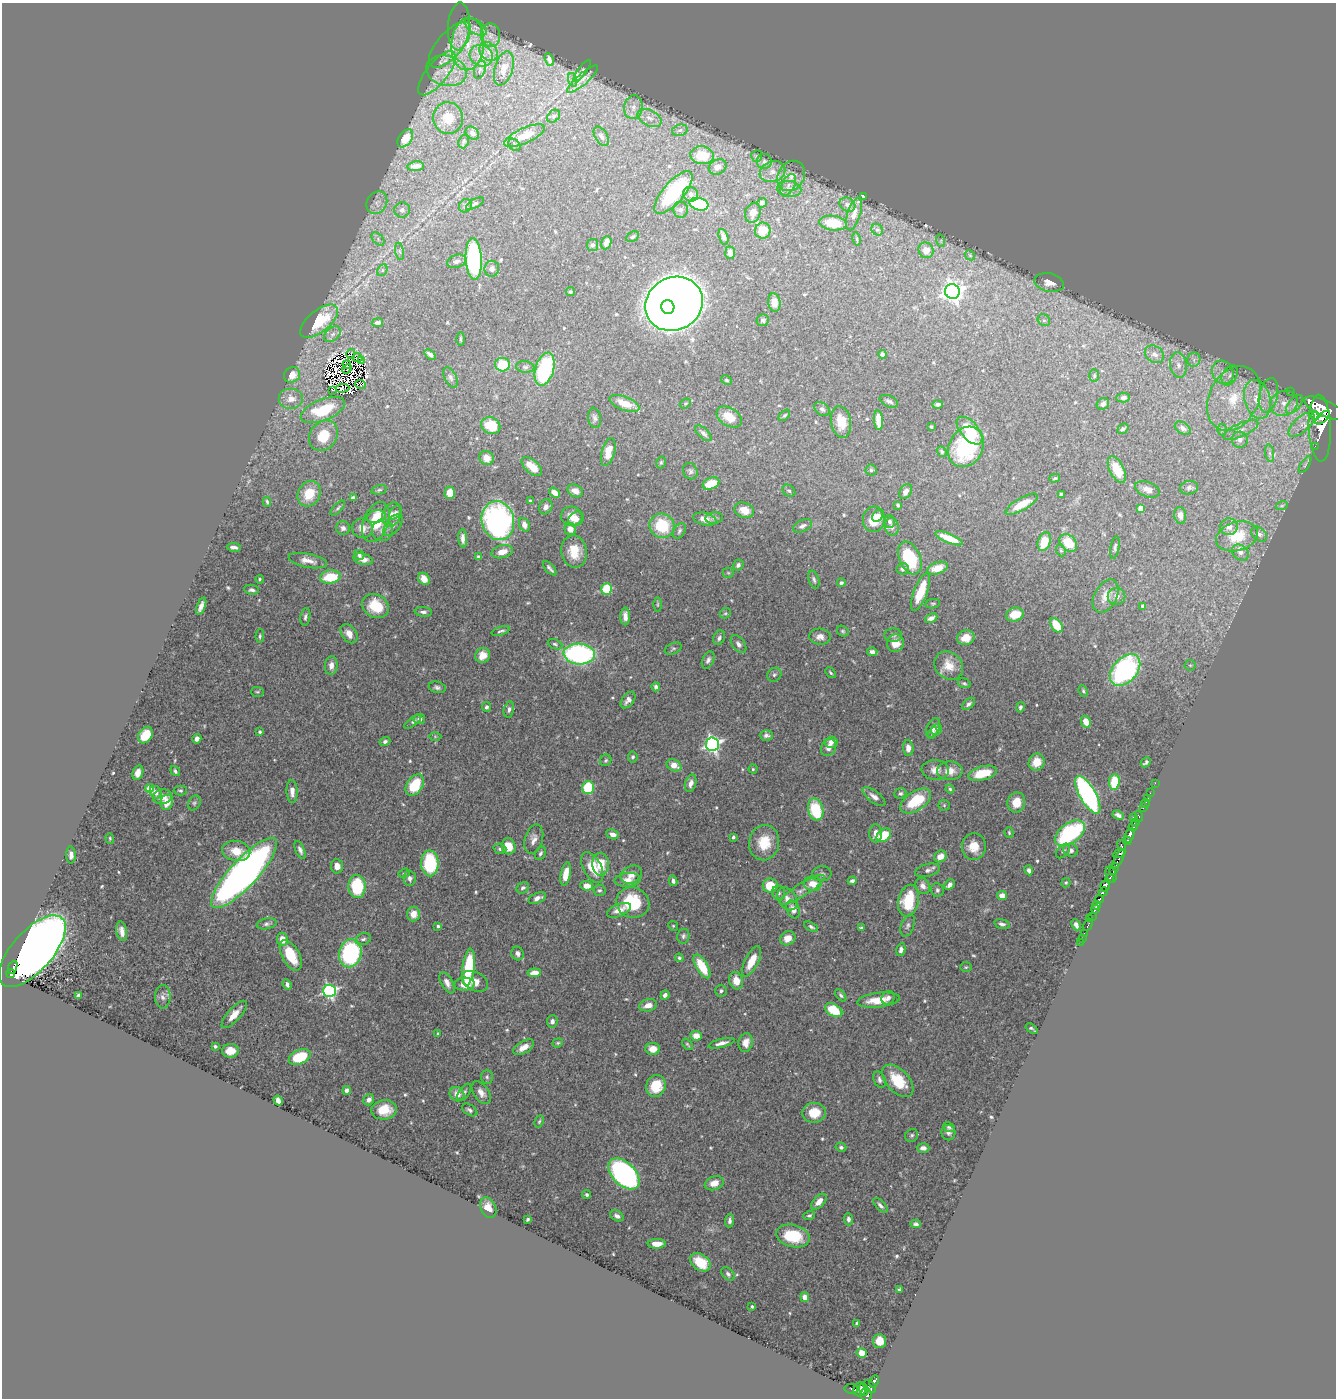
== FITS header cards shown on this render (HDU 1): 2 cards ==
NAXIS1  =                 1334
NAXIS2  =                 1396

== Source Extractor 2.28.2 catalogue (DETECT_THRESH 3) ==
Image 1334 x 1396 px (HDU 1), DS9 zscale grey, 1 PNG px = 1 image px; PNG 1338 x 1400 px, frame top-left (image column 1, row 1396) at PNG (2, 3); each listed source drawn as its Kron ellipse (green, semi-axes under 4 px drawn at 4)
Background 0.61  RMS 0.021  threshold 0.0644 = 3 sigma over >= 5 px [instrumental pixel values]
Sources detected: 607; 14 with non-positive FLUX_AUTO (blend fragments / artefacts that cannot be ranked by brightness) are neither listed nor drawn; of the other 593, the 500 brightest by FLUX_AUTO listed and drawn (93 fainter detections omitted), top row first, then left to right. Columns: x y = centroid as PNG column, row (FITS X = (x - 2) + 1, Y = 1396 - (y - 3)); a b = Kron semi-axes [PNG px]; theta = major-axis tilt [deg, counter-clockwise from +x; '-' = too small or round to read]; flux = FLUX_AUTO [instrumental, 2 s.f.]
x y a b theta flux
459 26 24 11 86 23
476 27 12 6 -32 9.3
490 35 12 9 -86 12
468 44 26 16 86 61
450 45 28 12 48 34
488 52 10 8 -48 11
481 56 12 10 -26 18
549 59 7 3 -68 4.5
504 68 17 9 74 14
480 70 9 5 72 3.8
446 71 20 15 -15 33
582 71 13 4 53 3.4
437 73 27 10 51 24
583 79 20 5 41 9.8
573 80 7 4 -71 3.3
633 107 12 9 83 12
553 116 7 5 42 3.2
448 118 16 15 - 34
649 118 13 8 -26 12
680 130 8 5 16 3.8
472 133 7 5 -39 4.7
524 136 22 7 24 27
601 136 11 6 -58 5.2
405 138 10 6 53 17
464 141 7 5 73 2.6
514 145 7 5 -47 2.8
702 155 12 9 -6 37
757 156 5 5 - 2.3
764 161 7 7 - 4.7
415 166 8 5 7 9.2
718 167 9 7 26 7.6
772 172 13 10 20 14
791 176 16 13 58 16
788 185 11 6 62 7.9
789 189 12 8 -4 11
673 193 26 10 50 100
691 194 8 7 - 7.6
863 196 3 3 - 1.9
377 203 12 10 57 9.6
762 203 5 4 - 5.6
475 204 10 4 28 2.9
699 204 9 6 -15 82
847 205 8 7 - 5.3
465 206 7 6 - 3
402 210 8 7 - 6.2
681 210 8 7 - 5.6
753 213 10 7 72 13
854 214 17 6 73 11
833 223 14 7 -7 27
877 230 6 5 - 3
763 231 8 8 - 29
632 237 7 4 28 3.3
723 237 8 4 -73 6.2
378 239 8 5 -48 3.8
857 239 7 3 -79 2
941 241 6 4 -73 2.1
606 243 7 5 68 9.2
593 245 6 6 - 3.9
926 250 8 7 - 22
400 251 8 4 -81 3.2
730 253 6 5 - 8.5
970 255 5 4 - 2
474 259 21 8 -87 220
456 261 10 6 18 5.2
492 269 8 7 - 6.9
382 270 6 4 62 2.5
1049 283 15 9 -12 12
952 291 7 7 - 840
570 292 4 4 - 2.2
774 302 9 6 -81 12
674 304 29 26 31 3200
668 307 7 6 - 460
763 320 6 6 - 4.1
1044 320 6 5 - 2.9
319 321 23 11 39 61
377 323 6 4 10 5.3
332 334 9 6 40 5.7
461 339 7 2 -90 2
351 354 5 2 - 2
430 354 6 3 -40 4.1
882 354 4 4 - 6
1154 354 10 8 -34 11
358 358 5 4 - 3.7
1194 360 7 6 - 5.9
361 361 3 2 - 2.1
347 364 4 4 - 2.5
502 365 7 7 - 45
1178 365 13 8 -82 12
525 367 9 5 -7 3.7
347 369 5 2 - 1.9
545 369 17 9 74 140
1223 372 12 10 -59 14
292 375 8 7 - 21
1230 375 11 7 62 8.2
1094 376 6 5 - 2.3
450 377 11 6 -63 4.2
726 380 6 4 -27 1.9
361 385 5 3 - 2
342 388 7 2 5 2.1
332 390 3 2 - 3.2
1290 391 2 2 - 5.3
1268 395 17 9 78 17
1123 398 7 5 3 4.5
291 399 12 10 0 17
1234 399 34 25 63 92
1257 399 20 13 -75 41
889 401 10 5 -24 4.7
624 403 16 6 -21 29
685 403 6 4 34 1.9
1284 403 14 12 28 21
937 404 5 4 - 4.5
1103 404 6 5 - 7
1294 404 11 6 49 7
1324 408 22 8 -25 4500
822 409 8 6 -37 4.2
323 410 23 10 21 78
784 415 7 4 43 2.2
1315 416 4 3 - 310
729 417 13 9 -32 24
595 418 10 6 -80 4.8
1322 418 8 3 44 1400
878 420 10 4 -84 21
841 422 16 10 -80 25
1301 425 16 7 43 15
491 426 10 8 -22 38
931 427 3 3 - 2.5
1183 428 8 5 -33 4.3
1320 428 33 11 -88 5400
1123 429 6 4 37 3.6
1222 429 6 5 - 2.6
969 430 17 8 -49 50
1241 430 19 6 24 13
703 433 10 5 -42 5.2
323 436 16 13 53 46
1240 440 8 8 - 8.7
1315 446 2 2 - 30
966 447 21 17 62 160
608 452 14 6 76 21
942 452 5 4 - 3
1270 453 9 4 -81 4.3
487 458 7 6 - 16
661 462 6 4 73 2.2
1305 465 9 3 57 2.7
532 467 12 6 -42 23
1117 469 14 7 -63 36
871 470 5 5 - 2.8
690 471 8 7 - 4.2
1055 478 5 4 - 2
711 484 9 5 23 31
1189 488 9 6 15 4.3
1147 489 13 7 -20 9.4
379 490 8 4 14 2.7
575 491 8 6 -25 13
789 491 7 5 -35 3
906 492 8 5 59 7.5
450 493 6 5 - 25
554 493 6 4 -37 14
309 494 13 11 60 35
1061 494 3 3 - 1.9
353 498 4 3 - 3.8
530 501 3 3 - 2.1
267 502 5 3 - 2.4
1022 504 18 6 29 30
898 505 4 3 - 2.9
1282 505 6 4 20 2.1
546 507 8 6 63 6.1
338 508 9 4 46 3
1141 508 4 4 - 18
744 510 10 7 -21 19
395 512 8 5 52 4.2
392 514 13 9 71 9.9
1180 515 8 6 -82 9.1
572 516 10 9 - 15
878 516 6 4 58 6.9
376 517 10 6 15 14
714 518 9 5 7 3.9
576 519 8 6 36 10
705 519 12 6 -14 12
874 519 13 11 78 28
498 521 20 16 -76 420
376 522 21 12 68 50
890 522 6 5 - 3.6
393 525 13 7 52 7.9
524 525 7 5 -68 11
662 526 13 12 - 64
802 526 10 5 25 5.6
892 527 9 7 -79 6.9
1229 527 9 8 - 9.1
343 528 7 6 - 5.1
362 528 11 9 -11 13
570 529 6 5 - 13
382 530 11 10 - 9.6
679 531 8 5 59 3.5
1259 534 9 6 -41 4.2
1237 536 21 14 17 39
463 538 9 4 -85 7.5
949 538 15 4 -22 28
1044 542 10 6 70 33
1068 543 10 7 -45 41
234 547 7 3 -9 4.7
1115 547 11 4 81 3.5
1061 550 6 4 -67 2.1
574 551 16 13 -80 31
502 552 11 6 14 15
1240 552 9 7 -41 6.8
359 555 5 5 - 3.9
479 557 4 4 - 4.4
910 558 17 10 -66 70
363 559 10 5 -14 10
308 561 19 7 -11 13
738 565 6 5 - 4.4
550 568 9 3 -47 3.9
938 568 10 6 18 20
903 569 6 5 - 3.9
728 573 5 5 - 1.9
330 577 10 6 8 51
260 579 4 4 - 2
424 579 7 5 -51 13
814 579 9 5 -72 4
841 583 4 4 - 3.2
607 589 6 5 - 65
252 590 7 5 -6 4
920 592 20 6 69 45
1106 596 18 11 61 18
1116 596 9 8 - 8.1
658 604 7 3 90 1.9
933 604 7 4 10 2.4
201 606 9 4 69 7.5
375 606 14 11 -30 45
1143 606 4 3 - 3.2
423 612 9 5 -5 4.8
725 613 6 5 - 2
1015 615 9 7 15 29
625 616 9 5 90 11
305 617 9 5 80 4.3
931 618 6 4 28 6.8
1056 625 8 5 -55 42
501 631 9 4 18 3.3
843 631 6 5 - 2.6
349 634 10 7 -55 12
893 635 9 7 2 4.2
260 636 6 4 88 2.3
820 637 11 8 -4 9.2
719 638 8 5 64 4.4
966 638 9 7 12 18
895 643 9 8 - 22
555 644 7 4 -23 3
739 644 10 6 -55 5.7
673 649 9 5 24 2.8
872 652 5 4 - 4.2
579 654 15 10 -5 280
483 656 8 7 - 17
708 660 9 5 66 5
331 665 9 6 84 9.4
1190 665 6 5 - 2.2
949 666 15 13 -42 25
1125 670 18 12 49 260
831 673 6 3 -49 2.1
774 675 7 6 - 3.3
964 683 7 4 -19 2.5
437 687 8 5 -14 4.3
656 687 4 4 - 4.2
1083 691 6 4 -62 2.5
257 692 6 5 - 2.5
628 700 9 5 52 8.2
968 704 8 4 40 4.1
487 707 5 4 - 3.2
1020 707 5 4 - 3.4
509 709 8 5 78 4.5
419 719 6 5 - 6.1
413 722 10 4 37 3.2
1086 722 6 5 - 14
933 728 10 6 66 6.4
937 729 6 5 - 3.6
260 732 4 3 - 2.4
933 733 6 4 62 3.2
145 735 9 6 56 40
766 735 6 5 - 4.5
435 736 6 4 0 2.1
197 739 5 4 - 7.3
385 741 5 4 - 4.3
831 742 6 5 - 8.6
712 744 7 6 - 450
829 748 9 7 56 9.5
908 748 8 5 -85 10
633 757 5 5 - 3
606 760 6 5 - 2.7
1037 762 8 7 - 20
1146 762 5 3 - 2.8
674 765 8 5 -27 20
753 769 4 4 - 1.9
935 770 13 10 -6 13
175 771 5 4 - 2.9
950 771 12 9 1 15
138 773 7 5 73 10
982 773 14 7 14 39
1114 782 8 5 82 47
691 783 9 5 73 8.3
1155 783 2 2 - 8.5
415 785 12 8 56 57
149 788 4 4 - 42
588 788 6 6 - 66
950 789 4 4 - 2.2
180 791 6 5 - 2.8
156 792 6 5 - 9.2
292 792 11 5 -88 9.3
900 793 6 5 - 3.3
1150 793 2 2 - 6.3
1088 795 21 8 -60 370
163 797 10 7 8 11
874 797 13 6 -36 8.7
1147 798 3 2 - 14
916 801 17 9 34 59
167 802 8 6 80 18
1016 802 10 9 - 25
194 803 8 6 61 3.3
1145 803 4 2 - 14
944 805 5 5 - 2.1
1143 808 2 2 - 8.9
816 809 11 7 -74 78
1118 815 6 4 -27 4.7
1133 817 3 2 - 14
1139 817 5 3 - 37
1135 823 3 3 - 210
1133 826 5 4 - 630
876 833 9 6 -90 13
1009 833 5 4 - 1.9
1070 833 17 10 35 220
613 834 6 4 -21 8
884 835 8 5 38 48
1129 835 7 4 66 530
733 837 3 3 - 2.5
110 838 5 4 - 2
534 839 15 9 74 11
1127 841 4 3 - 180
764 843 18 15 82 38
1121 845 5 3 - 130
509 846 8 7 - 19
974 846 13 12 - 24
500 849 6 5 - 3
300 850 9 4 -67 5.4
1070 850 7 6 - 5
236 851 14 10 -11 25
1063 851 8 5 48 3.3
540 853 7 5 63 3.6
1119 853 6 3 28 180
71 855 8 5 -88 7.4
940 856 6 5 - 17
1118 859 10 3 60 270
430 863 13 8 -89 110
601 864 11 8 -87 28
337 866 7 6 - 11
592 867 17 9 -63 35
1114 869 6 4 71 340
928 870 12 6 15 6.4
1029 870 5 3 - 4.7
244 873 46 13 47 1100
404 873 6 4 19 2.3
566 874 12 5 79 20
822 874 10 7 8 5
631 875 11 8 27 12
1111 875 8 5 -69 190
410 878 7 6 - 5.7
1109 879 4 3 - 160
628 880 13 7 6 12
673 881 5 3 - 4.3
852 881 4 4 - 3.6
1066 883 5 4 - 2
813 884 9 7 -4 20
949 885 6 4 45 5.2
357 886 11 8 -88 81
587 886 6 5 - 16
770 886 7 7 - 37
923 886 8 7 - 8.5
1105 886 6 4 72 1100
523 888 6 5 - 3.5
599 890 6 5 - 3.1
802 890 26 6 32 15
937 890 7 6 - 3.7
1103 892 5 3 - 320
779 893 7 6 - 4.6
1002 896 5 4 - 9.7
537 898 9 5 23 7.4
787 899 12 9 -55 11
1099 899 4 3 - 320
908 901 16 10 78 62
633 903 17 15 -22 81
1096 905 4 3 - 320
793 909 9 6 -68 13
1095 909 4 3 - 470
619 910 13 6 22 14
413 914 7 6 - 16
1092 916 2 2 - 11
1089 918 3 2 - 29
267 924 10 5 11 4.2
1002 924 8 4 -14 4.2
908 925 11 6 71 4.8
1076 925 6 4 -66 6.1
1088 925 7 3 61 31
438 926 3 3 - 2.8
673 926 5 4 - 1.9
811 927 7 4 -26 3.6
861 928 4 3 - 2.1
122 931 10 5 -79 9.2
1084 933 2 2 - 7.5
683 936 7 6 - 3.7
788 938 8 6 31 15
1082 938 2 2 - 11
282 939 6 5 - 16
363 939 8 5 15 4.1
1080 942 2 2 - 4.3
901 950 6 4 77 5
32 951 44 20 48 3300
350 953 14 11 77 190
518 953 7 6 - 4.9
291 955 16 8 -61 44
679 958 4 4 - 2
752 961 16 6 62 25
702 966 13 5 -60 52
13 967 7 2 67 130
468 967 19 6 82 89
966 967 6 5 - 2.1
534 973 6 4 6 16
11 974 4 3 - 98
475 981 14 9 -28 16
736 981 9 7 -75 17
447 983 11 6 -62 8.7
287 984 5 4 - 4.3
464 984 10 6 3 19
329 991 6 6 - 330
721 991 6 5 - 3.4
665 995 5 4 - 4.7
841 995 7 4 -50 2.9
78 996 4 3 - 3.2
163 997 12 7 89 7.2
888 998 7 6 - 5.4
879 1000 21 7 7 28
648 1005 9 6 15 12
834 1010 9 6 -30 54
234 1014 17 6 48 19
552 1021 6 5 - 4.8
1032 1028 7 3 -35 2.4
438 1033 4 3 - 2.2
696 1036 6 5 - 16
746 1042 9 7 78 13
558 1043 5 4 - 2
721 1043 13 4 14 8.2
687 1044 6 3 -48 2.1
215 1046 4 3 - 2.7
524 1047 11 6 30 14
653 1049 7 6 - 15
230 1051 8 7 - 17
300 1057 12 6 23 66
487 1077 7 6 - 3.2
880 1080 8 5 -67 4.8
898 1081 19 11 -47 49
656 1086 11 9 68 42
347 1090 4 4 - 5.8
464 1092 10 5 55 3.4
481 1093 13 7 -55 9.8
457 1094 8 6 -41 11
278 1100 5 4 - 7.4
369 1100 6 5 - 6.7
384 1110 13 9 6 32
470 1110 8 5 -34 3.8
814 1113 12 10 5 27
539 1121 6 4 63 2.1
949 1127 6 4 -27 2.9
948 1133 8 7 - 4.8
912 1135 7 6 - 3
841 1147 5 4 - 3.5
923 1148 6 4 -2 7
624 1174 19 11 -46 470
714 1183 10 6 20 15
587 1195 4 3 - 2.9
819 1202 9 5 46 11
880 1205 9 4 -46 4
488 1208 11 7 -65 18
809 1215 6 4 18 2.8
617 1216 7 5 -31 7.1
528 1219 4 3 - 2.2
848 1219 6 4 -84 5.6
729 1221 7 4 84 4
916 1224 5 3 - 3.6
793 1236 17 11 -13 61
657 1244 9 5 1 15
700 1262 11 8 -36 39
728 1274 8 5 -46 3.9
899 1290 3 3 - 2.1
805 1297 5 4 - 10
752 1307 4 3 - 2.3
857 1323 3 3 - 2.1
879 1341 7 6 - 17
862 1353 5 4 - 20
874 1381 6 3 65 120
870 1386 7 5 -45 60
851 1389 7 4 -9 30
860 1389 7 6 - 340
863 1389 6 3 -73 200
866 1394 7 5 -83 270
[93 fainter detections neither listed nor drawn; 14 non-positive-flux detections neither listed nor drawn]